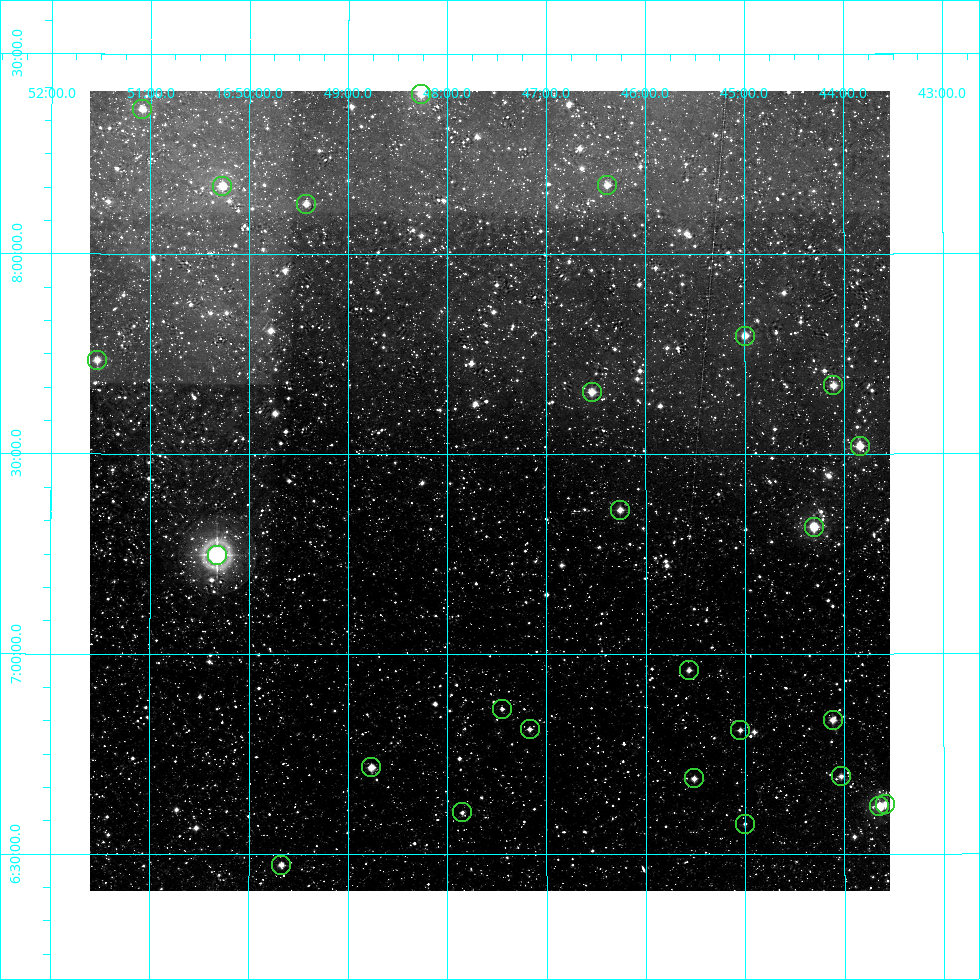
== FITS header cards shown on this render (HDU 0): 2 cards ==
NAXIS1  =                  800
NAXIS2  =                  800

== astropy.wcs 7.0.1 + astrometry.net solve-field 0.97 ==
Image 800 x 800 px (HDU 0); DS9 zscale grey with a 90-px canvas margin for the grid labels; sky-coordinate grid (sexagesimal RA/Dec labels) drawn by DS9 from the SOLVED WCS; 26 Tycho-2 reference stars matched to detected sources circled (green)
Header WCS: RA---AIT/DEC--AIT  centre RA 16:47:34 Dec +07:24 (251.89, +7.41 deg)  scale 9 arcsec/px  FOV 120.0' x 120.0'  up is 0 deg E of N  parity normal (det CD < 0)
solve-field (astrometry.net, Tycho-2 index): SOLVED blind (the header's WCS was not the basis of the solution)
Solved WCS: RA---TAN-SIP/DEC--TAN-SIP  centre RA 16:47:34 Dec +07:25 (251.89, +7.41 deg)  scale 9 arcsec/px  FOV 120.0' x 120.0'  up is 0 deg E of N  parity normal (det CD < 0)
Header WCS and blind solve agree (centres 2.1 arcsec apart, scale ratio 1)
Tycho-2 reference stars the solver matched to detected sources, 26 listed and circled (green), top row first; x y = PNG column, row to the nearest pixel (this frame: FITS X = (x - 90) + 1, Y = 800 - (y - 91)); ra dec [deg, ICRS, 3 dp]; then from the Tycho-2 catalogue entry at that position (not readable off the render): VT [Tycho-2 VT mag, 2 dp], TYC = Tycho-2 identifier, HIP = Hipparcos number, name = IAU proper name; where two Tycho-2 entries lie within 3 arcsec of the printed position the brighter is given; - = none
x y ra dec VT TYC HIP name
421 94 252.067 +8.401 8.22 962-349-1 82248 -
142 109 252.771 +8.361 9.05 975-387-1 - -
607 185 251.597 +8.172 9.40 962-1193-1 - -
222 186 252.568 +8.168 8.45 962-1271-1 82400 -
306 204 252.357 +8.125 9.36 962-1411-1 - -
745 336 251.249 +7.795 8.97 962-990-1 - -
97 360 252.884 +7.734 9.16 975-1471-1 - -
833 385 251.026 +7.671 9.29 962-74-1 - -
592 392 251.636 +7.655 8.71 962-1150-1 - -
860 446 250.960 +7.519 8.49 962-219-1 81909 -
620 510 251.565 +7.360 8.64 396-505-1 82104 -
814 527 251.076 +7.317 8.22 395-2244-1 81944 -
217 555 252.581 +7.248 5.48 396-2346-1 82402 -
689 670 251.391 +6.960 9.67 396-1783-1 - -
502 709 251.862 +6.863 9.67 396-1475-1 - -
833 720 251.029 +6.834 9.40 395-1139-1 - -
530 729 251.792 +6.812 9.47 396-2347-1 - -
740 730 251.262 +6.809 9.50 396-1112-1 - -
371 767 252.191 +6.717 8.66 396-134-1 82282 -
841 776 251.008 +6.693 9.29 395-997-1 - -
694 778 251.379 +6.689 8.86 396-611-1 - -
885 804 250.898 +6.624 9.04 395-1774-1 - -
879 806 250.912 +6.619 7.81 395-969-1 81890 -
462 812 251.962 +6.604 9.15 396-1521-1 82225 -
745 824 251.251 +6.575 9.64 396-1342-1 - -
281 865 252.418 +6.473 9.61 396-107-1 - -